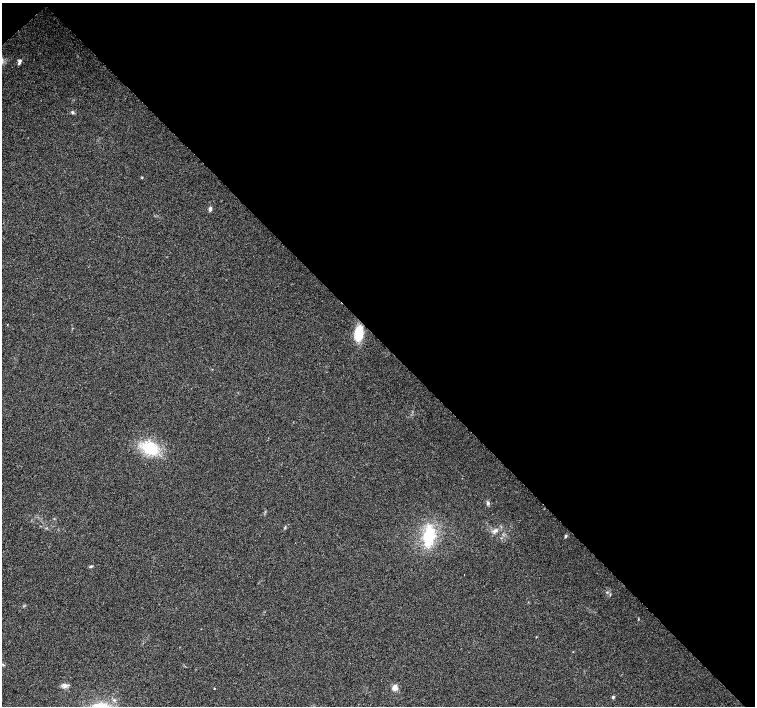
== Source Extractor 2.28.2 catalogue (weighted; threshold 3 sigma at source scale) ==
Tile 3 of 4 x 4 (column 3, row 1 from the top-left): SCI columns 3016-4520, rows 4445-5852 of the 6026 x 6005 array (HDU 1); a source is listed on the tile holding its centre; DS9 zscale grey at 2 x 2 block average (1 PNG px = mean of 2 x 2 image px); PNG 757 x 708 px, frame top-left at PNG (2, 3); no overlay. Shown black and unused: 48% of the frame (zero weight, under 2 of 3 exposures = <1% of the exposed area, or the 3 px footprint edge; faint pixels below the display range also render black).
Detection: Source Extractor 2.28.2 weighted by HDU 2 'WHT'; one run over the whole footprint, this tile lists its part. Background 0.0339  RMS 0.0072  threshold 0.0323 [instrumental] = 3 sigma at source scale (4.5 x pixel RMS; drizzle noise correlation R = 1.50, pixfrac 1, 0.0396/0.0396 arcsec/px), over >= 5 px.
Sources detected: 16; all 16 listed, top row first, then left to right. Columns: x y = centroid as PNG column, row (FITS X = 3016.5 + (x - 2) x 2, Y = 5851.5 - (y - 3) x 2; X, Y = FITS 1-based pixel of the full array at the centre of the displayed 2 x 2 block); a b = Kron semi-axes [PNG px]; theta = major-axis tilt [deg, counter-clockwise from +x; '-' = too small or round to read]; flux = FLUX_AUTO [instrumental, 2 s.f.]
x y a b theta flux
19 62 6 3 71 4.4
72 112 4 3 - 2.5
142 177 3 2 - 1.2
210 209 5 3 - 4.7
359 333 12 7 80 43
150 448 13 11 -22 66
488 503 5 4 - 3.3
495 531 6 4 36 4.9
429 536 18 12 78 69
566 536 4 3 - 2.3
91 566 5 3 - 1.9
464 574 2 2 - 1.9
607 592 3 2 - 1.3
65 686 7 6 - 5.9
395 688 6 6 - 8.7
613 697 4 3 - 2.5